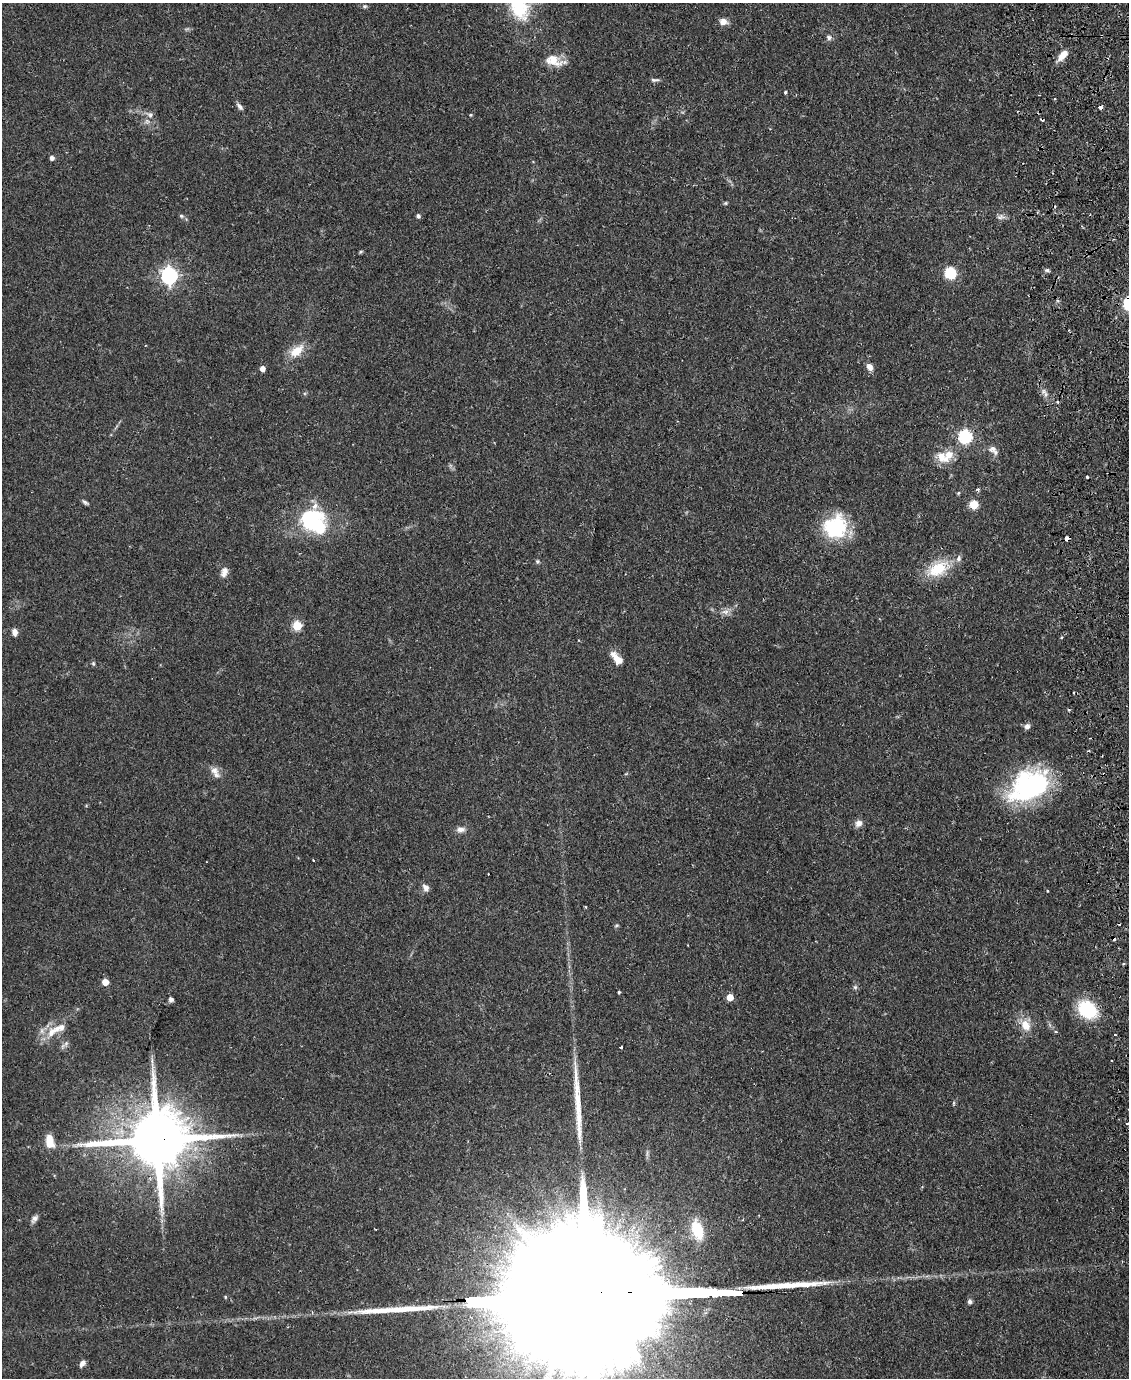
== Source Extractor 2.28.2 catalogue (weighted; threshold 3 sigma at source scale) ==
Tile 6 of 4 x 3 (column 2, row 2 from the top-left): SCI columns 1184-2310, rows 1510-2885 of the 4619 x 4496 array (HDU 1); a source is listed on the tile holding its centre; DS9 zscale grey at full resolution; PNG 1131 x 1380 px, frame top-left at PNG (2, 3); no overlay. Shown black and unused: <1% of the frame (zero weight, under 2 of 3 exposures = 3% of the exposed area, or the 3 px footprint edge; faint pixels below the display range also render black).
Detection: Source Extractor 2.28.2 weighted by HDU 2 'WHT'; one run over the whole footprint, this tile lists its part. Background 0.0815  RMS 0.0057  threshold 0.0255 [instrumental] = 3 sigma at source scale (4.5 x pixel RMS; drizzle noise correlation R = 1.50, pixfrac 1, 0.05/0.05 arcsec/px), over >= 5 px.
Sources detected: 97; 5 inside a brighter object's white glare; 9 cosmic-ray / hot-pixel residue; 3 long thin detections or spike segments (spike, bleed or trail) — not listed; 6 inside a brighter listed object's ellipse — not listed separately; the other 74 listed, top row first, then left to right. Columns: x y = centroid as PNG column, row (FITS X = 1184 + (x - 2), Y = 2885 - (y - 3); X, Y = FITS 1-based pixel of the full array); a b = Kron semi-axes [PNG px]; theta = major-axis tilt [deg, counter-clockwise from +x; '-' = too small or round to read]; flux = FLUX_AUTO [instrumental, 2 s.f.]
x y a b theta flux
365 6 6 4 0 0.84
518 6 42 22 -67 34
723 22 9 7 -6 4.2
829 37 7 6 - 1.6
1062 55 15 6 48 6.3
553 61 24 14 -18 9.1
655 80 12 5 3 1.5
785 92 4 3 - 1
1054 99 3 3 - 1.4
239 106 11 5 -51 1.8
150 115 10 7 -40 2.4
471 115 4 4 - 0.52
52 158 5 4 - 2.1
725 203 5 4 - 0.73
181 216 7 5 -22 0.97
418 216 4 4 - 1.5
1001 217 12 6 5 2.1
361 252 5 4 - 0.69
1047 270 6 5 - 1.1
950 273 12 11 - 14
169 275 7 6 - 180
296 351 21 11 38 9.4
869 367 10 7 -57 3
262 368 5 4 - 3.1
1045 394 8 4 -72 1.7
965 436 6 6 - 82
993 448 11 9 28 2.8
948 455 21 11 60 9.4
978 490 5 4 - 0.77
958 493 5 4 - 0.61
85 502 9 4 -41 1.2
973 505 7 7 - 11
307 517 29 18 37 32
835 527 26 24 38 37
1067 539 4 4 - 2.8
537 561 6 4 -71 0.87
938 569 31 17 27 19
224 572 13 8 72 3.4
725 612 12 8 11 3
297 626 5 5 - 26
15 632 8 6 -80 2.9
1061 638 4 3 - 0.55
617 658 18 8 -49 6.4
93 663 6 5 - 0.84
1027 726 8 7 - 2.1
214 771 14 10 -38 4.2
1029 785 48 31 29 79
858 823 9 8 - 3.1
461 829 12 7 2 2.9
488 874 2 2 - 0.32
425 888 11 8 -50 2.4
1048 891 3 3 - 0.55
616 925 7 3 19 0.7
105 982 5 5 - 6.9
855 987 6 5 - 1
619 992 3 3 - 1.3
730 997 5 5 - 7.8
171 999 5 5 - 1.9
1087 1009 15 12 -42 39
1025 1025 14 11 -67 7.9
59 1028 25 11 24 8.7
1056 1032 4 3 - 0.74
1115 1035 2 2 - 0.73
66 1044 10 5 55 1.8
621 1047 3 3 - 0.82
954 1103 6 3 -72 0.68
1127 1123 3 2 - 0.89
49 1139 19 10 -57 6.3
157 1140 20 16 4 5600
34 1219 11 6 54 2.1
697 1230 24 13 -71 15
601 1297 163 27 1 100000
970 1301 7 6 - 1.5
82 1363 9 6 52 2.3
Overlapping masked pixels (flux is a lower limit): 3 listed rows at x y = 1067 539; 157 1140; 601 1297
Isophote crosses this tile's border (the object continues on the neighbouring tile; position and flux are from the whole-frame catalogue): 2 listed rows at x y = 518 6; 601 1297